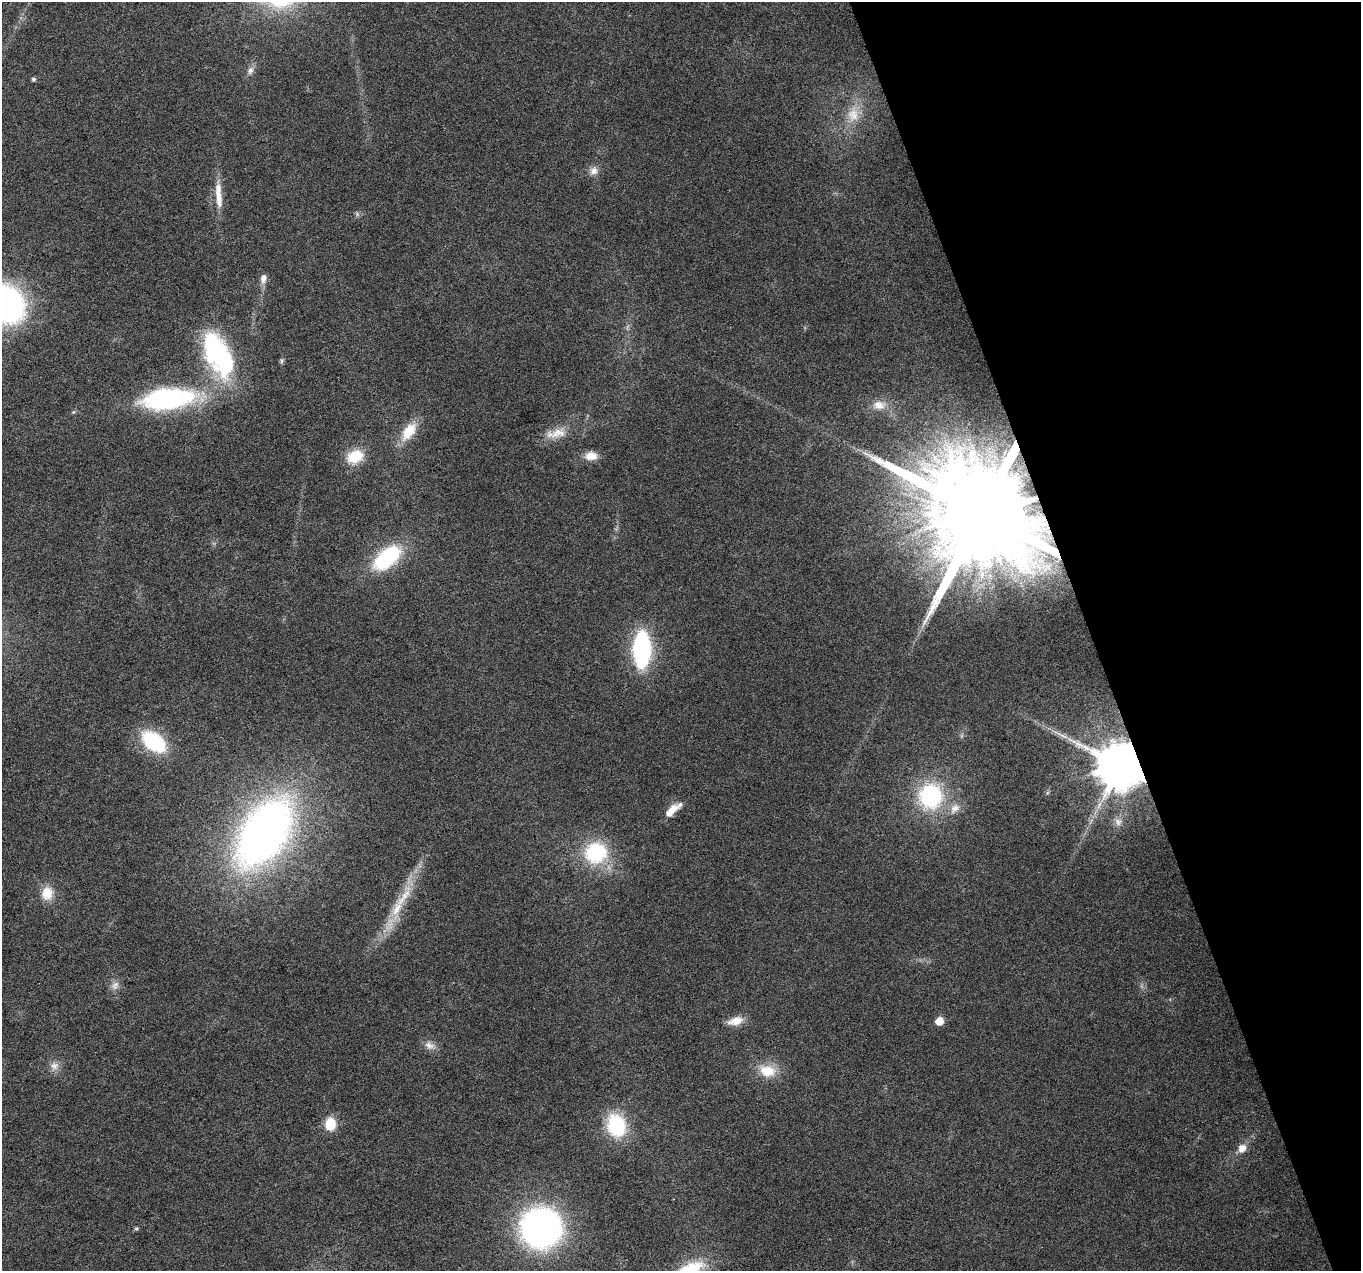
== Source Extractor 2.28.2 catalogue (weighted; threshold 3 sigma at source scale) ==
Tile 12 of 4 x 4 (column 4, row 3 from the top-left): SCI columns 4079-5437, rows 1393-2661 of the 5437 x 5268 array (HDU 1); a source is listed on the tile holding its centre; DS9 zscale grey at full resolution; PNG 1363 x 1273 px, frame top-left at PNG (2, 2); no overlay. Shown black and unused: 20% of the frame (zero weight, under 3 of 6 exposures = <1% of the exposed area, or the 3 px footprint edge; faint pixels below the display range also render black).
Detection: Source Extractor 2.28.2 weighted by HDU 2 'WHT'; one run over the whole footprint, this tile lists its part. Background 0.0284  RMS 0.0027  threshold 0.0112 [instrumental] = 3 sigma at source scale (4.09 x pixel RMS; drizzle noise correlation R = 1.36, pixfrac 0.8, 0.0396/0.0396 arcsec/px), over >= 5 px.
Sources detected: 44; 1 too faint to see at this stretch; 1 inside a brighter object's white glare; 1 long thin detection or spike segment (spike, bleed or trail) — not listed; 3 inside a brighter listed object's ellipse — not listed separately; the other 38 listed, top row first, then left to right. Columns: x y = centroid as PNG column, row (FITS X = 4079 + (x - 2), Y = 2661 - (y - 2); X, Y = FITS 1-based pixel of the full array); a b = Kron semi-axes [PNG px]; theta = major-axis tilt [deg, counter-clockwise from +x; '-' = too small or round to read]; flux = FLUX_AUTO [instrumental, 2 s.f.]
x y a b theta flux
250 70 12 7 69 1.3
34 79 5 4 - 0.55
853 114 24 16 83 5.7
594 170 12 11 - 1.9
219 198 33 9 -83 4.3
263 279 13 8 78 1.5
6 304 29 25 -55 89
218 355 61 31 -71 37
281 361 7 4 89 0.48
166 399 44 16 6 59
879 405 18 12 -4 3.4
409 431 26 14 53 6.5
558 433 25 13 18 4.5
355 456 21 15 20 6.8
591 456 15 10 2 3.1
981 514 32 22 9 12000
387 558 29 16 40 23
642 649 26 12 89 45
154 742 20 12 -38 27
1120 765 13 12 - 1600
931 796 22 20 86 29
955 808 16 11 45 2.6
671 811 20 8 46 3.5
1118 822 12 10 -67 1.8
265 832 59 33 56 180
596 853 29 27 13 19
47 893 18 15 84 4.5
403 897 47 12 57 9.4
735 1021 21 10 15 3.2
939 1021 7 6 - 3.4
429 1046 16 10 -25 2
54 1066 13 11 31 2
767 1071 22 15 -13 6.5
330 1124 12 10 85 6.6
616 1125 23 18 -71 17
1242 1148 10 8 55 2.5
136 1228 6 5 - 0.38
541 1228 35 34 - 91
Overlapping masked pixels (flux is a lower limit): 2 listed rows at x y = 981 514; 1120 765
Isophote crosses this tile's border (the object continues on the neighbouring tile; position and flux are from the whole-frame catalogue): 1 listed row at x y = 6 304